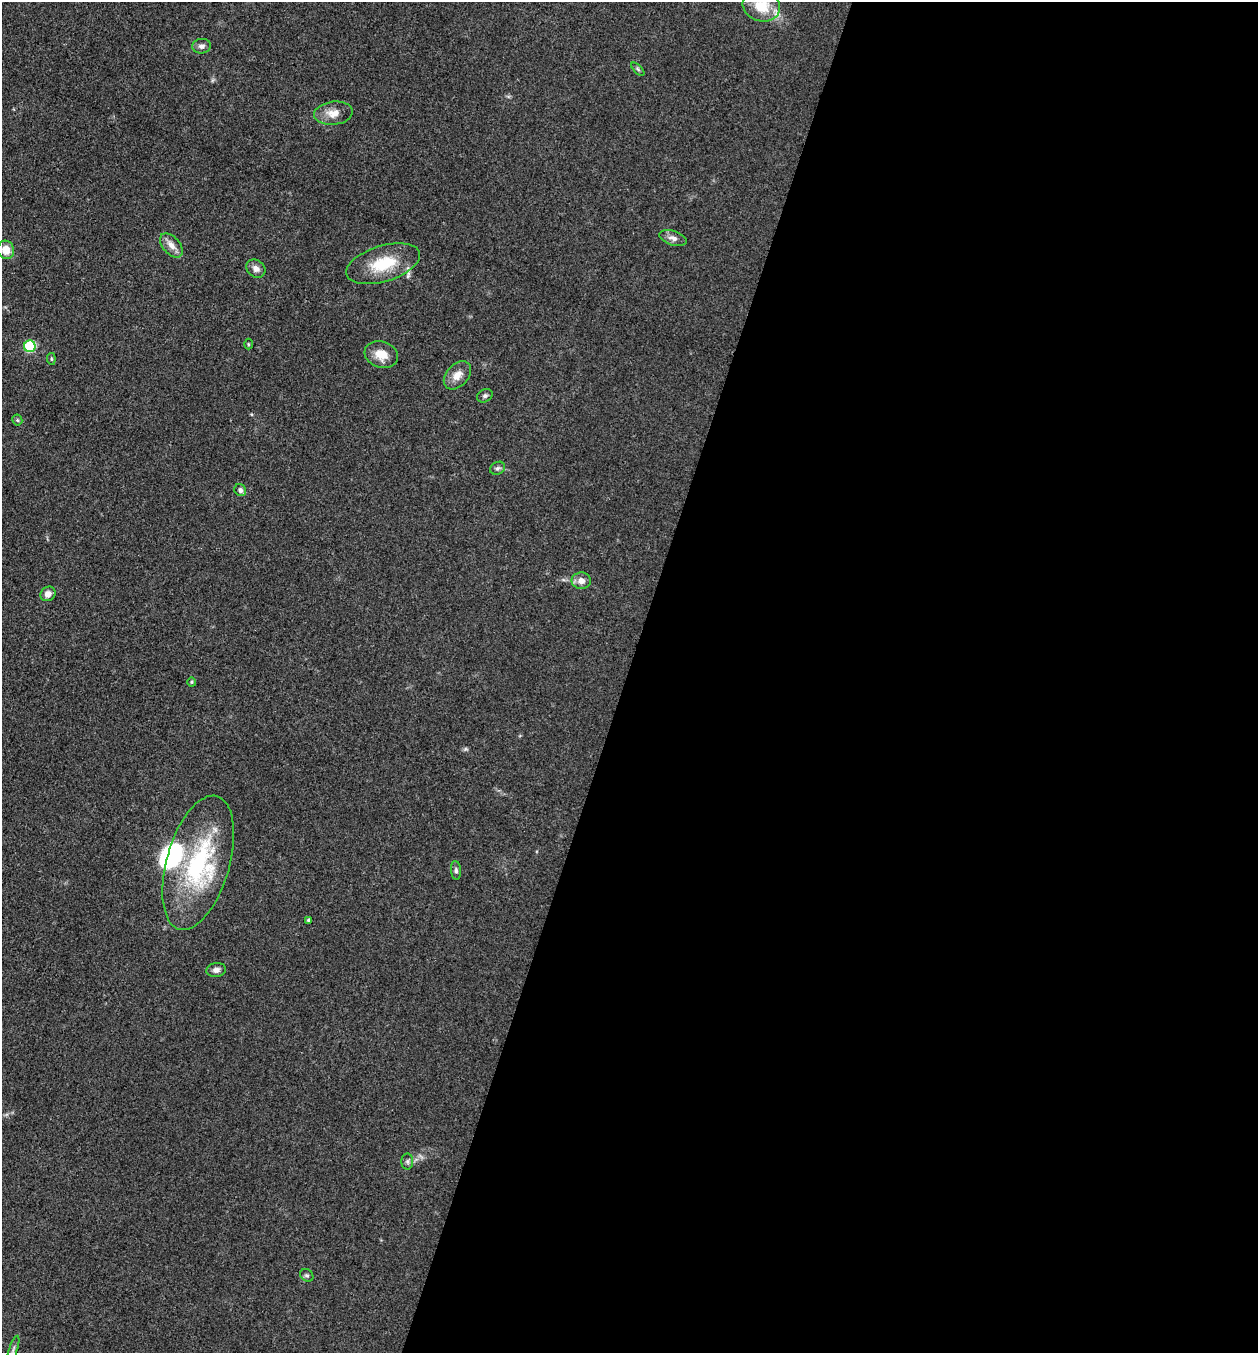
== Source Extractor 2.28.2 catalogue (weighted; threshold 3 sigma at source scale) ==
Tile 12 of 4 x 4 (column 4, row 3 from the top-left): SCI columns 4032-5287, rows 1354-2704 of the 5421 x 5407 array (HDU 1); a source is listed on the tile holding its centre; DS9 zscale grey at full resolution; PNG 1260 x 1355 px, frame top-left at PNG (2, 2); each listed source drawn as its Kron ellipse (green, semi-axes under 4 px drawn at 4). Shown black and unused: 50% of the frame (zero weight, under 3 of 4 exposures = <1% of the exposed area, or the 3 px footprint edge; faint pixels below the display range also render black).
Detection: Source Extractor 2.28.2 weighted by HDU 2 'WHT'; one run over the whole footprint, this tile lists its part. Background 0.0928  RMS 0.0064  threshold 0.0289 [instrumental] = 3 sigma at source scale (4.5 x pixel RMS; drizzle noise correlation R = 1.50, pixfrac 1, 0.05/0.05 arcsec/px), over >= 5 px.
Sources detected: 31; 3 inside a brighter listed object's ellipse — not listed separately; the other 28 listed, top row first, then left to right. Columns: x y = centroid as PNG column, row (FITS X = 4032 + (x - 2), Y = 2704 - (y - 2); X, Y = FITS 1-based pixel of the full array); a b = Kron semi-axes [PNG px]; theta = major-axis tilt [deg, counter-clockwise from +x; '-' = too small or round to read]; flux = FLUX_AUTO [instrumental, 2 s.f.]
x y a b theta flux
761 6 19 15 -16 18
202 46 9 7 7 2.6
638 69 8 3 -45 0.96
333 113 19 11 6 7.6
673 238 14 7 -18 3.5
171 245 14 8 -48 5
6 250 9 8 - 8.3
383 264 38 18 17 25
256 269 10 8 -38 3.6
248 344 5 3 - 0.66
30 346 6 6 - 52
381 354 17 12 -18 9.7
51 359 6 4 -83 0.96
457 375 16 11 48 6.6
485 396 8 6 29 1.6
17 420 5 5 - 0.86
498 468 8 6 30 1.7
240 490 6 5 - 2
581 581 9 8 - 4.6
48 594 8 7 - 3.5
192 682 4 4 - 0.76
198 863 69 31 74 82
456 870 9 5 -85 1.6
309 920 4 3 - 1.6
216 970 10 7 9 2.8
407 1161 8 6 90 1.6
307 1275 7 5 -40 1.3
13 1350 15 4 72 1.9
Isophote crosses this tile's border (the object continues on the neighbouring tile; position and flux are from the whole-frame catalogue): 1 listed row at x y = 761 6